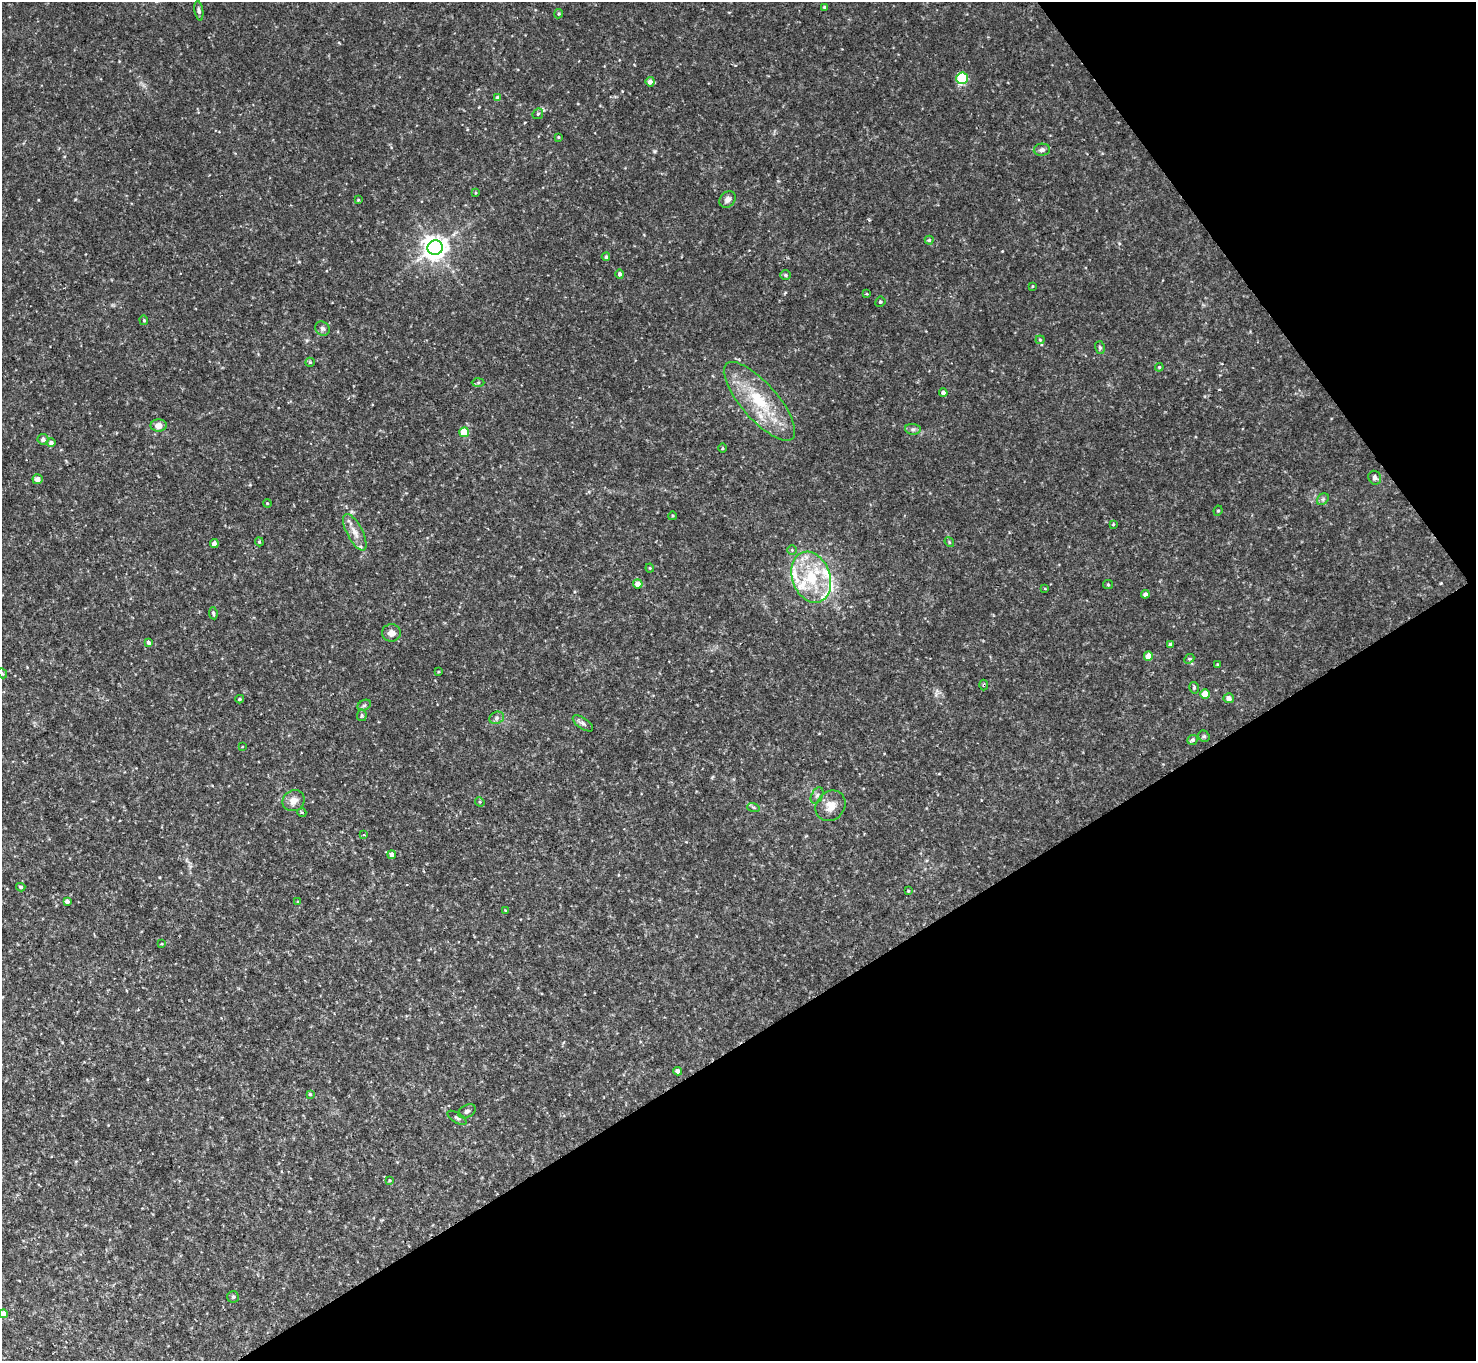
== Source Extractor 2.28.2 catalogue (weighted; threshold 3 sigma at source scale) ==
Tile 12 of 4 x 4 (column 4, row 3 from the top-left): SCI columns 4529-6002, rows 1878-3236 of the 6111 x 6115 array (HDU 1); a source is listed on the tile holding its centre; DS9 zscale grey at full resolution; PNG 1478 x 1363 px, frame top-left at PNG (2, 2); each listed source drawn as its Kron ellipse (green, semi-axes under 4 px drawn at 4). Shown black and unused: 31% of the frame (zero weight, under 2 of 3 exposures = <1% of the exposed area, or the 3 px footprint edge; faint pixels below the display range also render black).
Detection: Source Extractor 2.28.2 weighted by HDU 2 'WHT'; one run over the whole footprint, this tile lists its part. Background 0.0889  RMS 0.0077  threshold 0.0348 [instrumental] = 3 sigma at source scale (4.5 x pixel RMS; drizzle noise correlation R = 1.50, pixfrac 1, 0.05/0.05 arcsec/px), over >= 5 px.
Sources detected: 100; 5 inside a brighter listed object's ellipse — not listed separately; the other 95 listed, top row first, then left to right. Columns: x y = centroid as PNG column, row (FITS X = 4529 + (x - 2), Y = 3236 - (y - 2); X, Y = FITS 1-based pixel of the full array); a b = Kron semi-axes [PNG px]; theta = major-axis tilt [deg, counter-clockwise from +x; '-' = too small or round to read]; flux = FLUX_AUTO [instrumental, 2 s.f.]
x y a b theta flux
825 7 3 3 - 1.1
199 11 10 4 -81 1.9
559 14 5 4 - 0.91
962 78 6 5 - 53
650 82 5 4 - 4.8
498 98 4 4 - 3.6
538 114 6 4 45 1.2
558 137 3 3 - 0.71
1042 150 8 6 4 2.5
475 193 4 3 - 0.62
727 199 9 7 47 3.4
358 200 3 2 - 0.67
929 240 4 4 - 1
435 248 7 7 - 720
606 257 4 4 - 1.5
620 274 4 4 - 2
785 275 5 5 - 1.3
1033 286 4 2 - 0.55
866 294 4 2 - 0.74
880 302 5 5 - 1.3
144 320 5 4 - 0.91
322 329 7 6 - 2.2
1040 340 4 4 - 0.89
1100 348 6 5 - 1.4
310 362 5 4 - 0.86
1159 367 4 4 - 0.85
478 382 6 4 2 1.1
943 393 4 4 - 3
759 401 50 18 -49 42
159 425 8 6 2 5.4
913 429 8 5 -6 1.9
464 432 5 4 - 25
43 439 5 5 - 2.7
51 442 4 4 - 2.3
723 448 4 3 - 0.74
1375 478 7 6 - 2.7
38 479 5 5 - 4.8
1323 499 6 5 - 1.6
267 503 4 3 - 0.69
1218 511 5 4 - 1
672 516 4 3 - 0.76
1113 524 3 3 - 0.72
355 532 20 8 -62 7.6
259 542 4 3 - 0.82
949 542 5 4 - 0.9
214 544 4 4 - 4.8
792 550 5 5 - 1
650 568 4 4 - 0.75
811 577 26 19 -70 39
638 584 4 4 - 8.6
1108 585 5 4 - 0.9
1045 588 3 2 - 0.53
1145 594 4 4 - 2.8
213 613 6 4 -82 1.4
391 633 9 8 - 4.5
149 643 4 4 - 2.2
1171 644 4 4 - 2
1148 656 4 4 - 9.4
1189 659 5 4 - 1
1217 664 4 3 - 0.59
438 672 4 2 - 0.56
2 673 5 4 - 0.85
984 685 5 3 - 0.95
1194 688 6 4 -77 1.2
1205 694 5 4 - 13
1229 698 5 5 - 4
240 699 4 3 - 1.1
364 705 7 5 29 1.5
362 715 6 5 - 1.2
497 718 8 6 23 2.1
583 723 12 5 -34 2.6
1204 736 6 5 - 1.3
1193 740 5 5 - 1.7
242 747 4 2 - 0.53
817 795 9 5 63 2.2
293 801 11 10 - 6.6
480 802 5 4 - 0.77
831 806 16 14 49 9.2
753 807 6 4 -18 1.1
302 813 4 3 - 0.71
364 835 3 2 - 0.8
392 855 4 4 - 5.2
21 887 4 4 - 1.3
908 891 3 3 - 0.67
67 901 4 4 - 3
298 902 4 4 - 0.69
505 910 4 3 - 0.49
162 944 4 2 - 0.59
677 1071 4 4 - 4.2
310 1094 4 3 - 0.99
467 1111 9 6 31 2.3
457 1118 11 5 -31 1.9
389 1180 4 3 - 0.72
233 1297 6 6 - 1.3
3 1314 4 4 - 5.5
Overlapping masked pixels (flux is a lower limit): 1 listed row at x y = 984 685
Isophote crosses this tile's border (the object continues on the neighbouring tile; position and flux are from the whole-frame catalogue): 2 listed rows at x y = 2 673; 3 1314